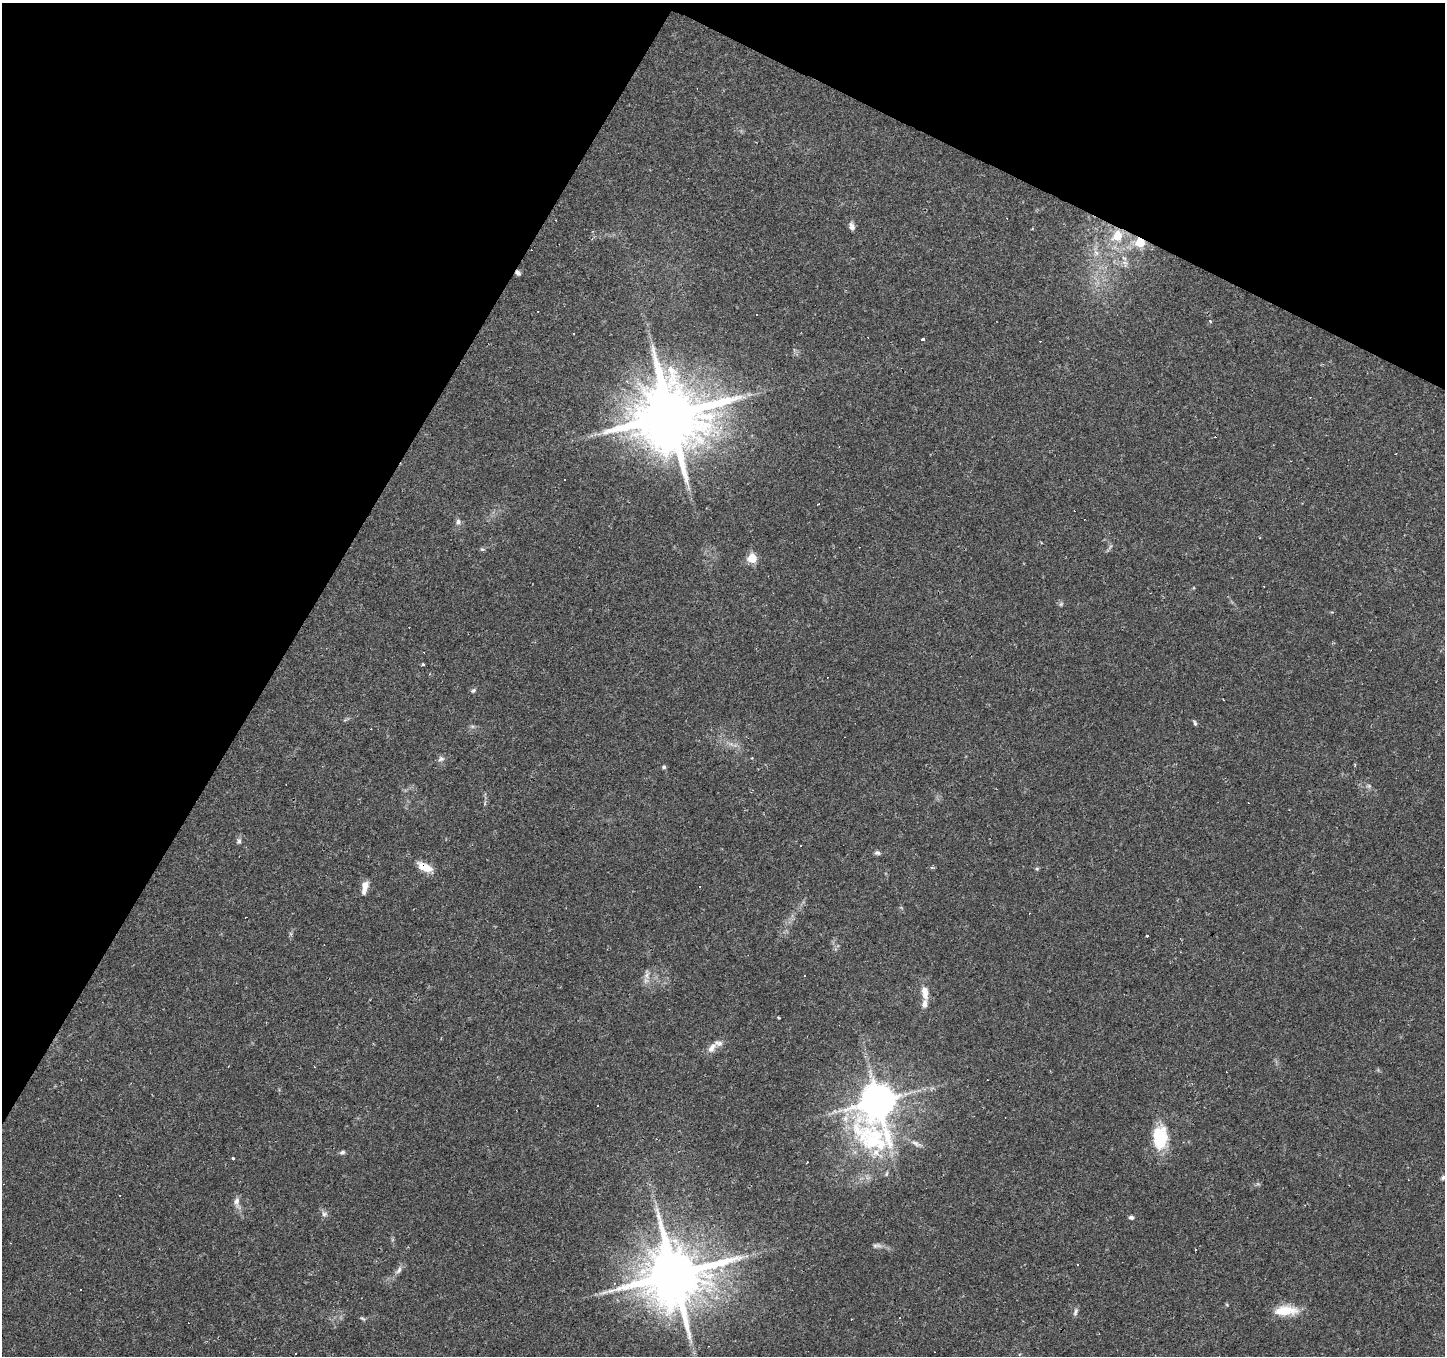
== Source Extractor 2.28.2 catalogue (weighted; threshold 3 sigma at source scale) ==
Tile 2 of 4 x 4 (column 2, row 1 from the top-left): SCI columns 1445-2887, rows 4256-5609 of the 5776 x 5869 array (HDU 1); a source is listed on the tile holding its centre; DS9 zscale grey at full resolution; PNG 1447 x 1358 px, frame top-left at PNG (2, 3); no overlay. Shown black and unused: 27% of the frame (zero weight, under 2 of 3 exposures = <1% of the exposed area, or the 3 px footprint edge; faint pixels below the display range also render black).
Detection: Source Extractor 2.28.2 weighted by HDU 2 'WHT'; one run over the whole footprint, this tile lists its part. Background 0.0537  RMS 0.0043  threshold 0.0192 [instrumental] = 3 sigma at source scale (4.5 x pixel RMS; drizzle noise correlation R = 1.50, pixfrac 1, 0.0396/0.0396 arcsec/px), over >= 5 px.
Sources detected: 89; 33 cosmic-ray / hot-pixel residue — not listed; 2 inside a brighter listed object's ellipse — not listed separately; the other 54 listed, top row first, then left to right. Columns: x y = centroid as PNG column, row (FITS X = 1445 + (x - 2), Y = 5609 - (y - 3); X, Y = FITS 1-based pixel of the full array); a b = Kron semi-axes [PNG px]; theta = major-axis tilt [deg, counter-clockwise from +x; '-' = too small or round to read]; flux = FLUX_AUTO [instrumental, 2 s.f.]
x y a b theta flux
851 227 8 6 -81 2.3
1117 236 7 6 - 11
1140 242 5 5 - 20
1096 253 10 4 -56 1.5
1124 258 8 4 -43 1.1
518 273 6 5 - 1.3
1210 321 3 3 - 1.6
923 339 4 3 - 1.4
627 381 5 5 - 0.75
749 394 7 4 18 1
670 415 19 18 - 4700
721 427 5 5 - 1.8
1396 453 3 2 - 0.32
564 479 3 2 - 0.51
458 522 7 7 - 1.4
482 549 6 5 - 0.68
752 558 5 5 - 19
1061 604 6 5 - 0.76
423 664 4 4 - 0.51
473 690 7 5 47 0.78
1223 700 2 2 - 0.31
1195 723 7 4 -72 0.78
441 759 8 7 - 1.4
664 767 5 4 - 0.88
239 841 8 5 76 1.1
877 853 8 5 -12 1
424 867 18 8 -27 6.8
1037 869 6 4 -73 0.56
365 887 15 7 81 4.1
291 934 7 4 -71 0.69
1147 936 3 3 - 2
647 974 14 7 85 2.4
925 992 18 8 -80 4.5
779 1018 5 2 - 0.35
712 1048 15 8 53 3.2
878 1102 20 11 82 1100
597 1106 3 3 - 1.6
1160 1137 25 15 89 20
915 1143 11 6 -15 1.7
342 1152 7 5 16 1.1
233 1158 3 3 - 0.82
807 1162 3 2 - 0.29
886 1174 7 3 71 0.57
1443 1178 6 5 - 1
236 1201 11 8 67 2
324 1214 6 6 - 1.2
1131 1217 6 4 -11 1
877 1245 13 6 4 1.5
399 1270 11 6 61 1.7
674 1275 18 16 44 3300
614 1283 4 4 - 0.54
1286 1310 31 12 2 9.6
1075 1312 12 5 73 1.2
363 1319 6 4 -20 0.67
Overlapping masked pixels (flux is a lower limit): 4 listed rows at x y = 1117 236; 1140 242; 518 273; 424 867
Isophote crosses this tile's border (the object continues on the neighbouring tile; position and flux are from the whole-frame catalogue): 1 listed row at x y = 1443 1178